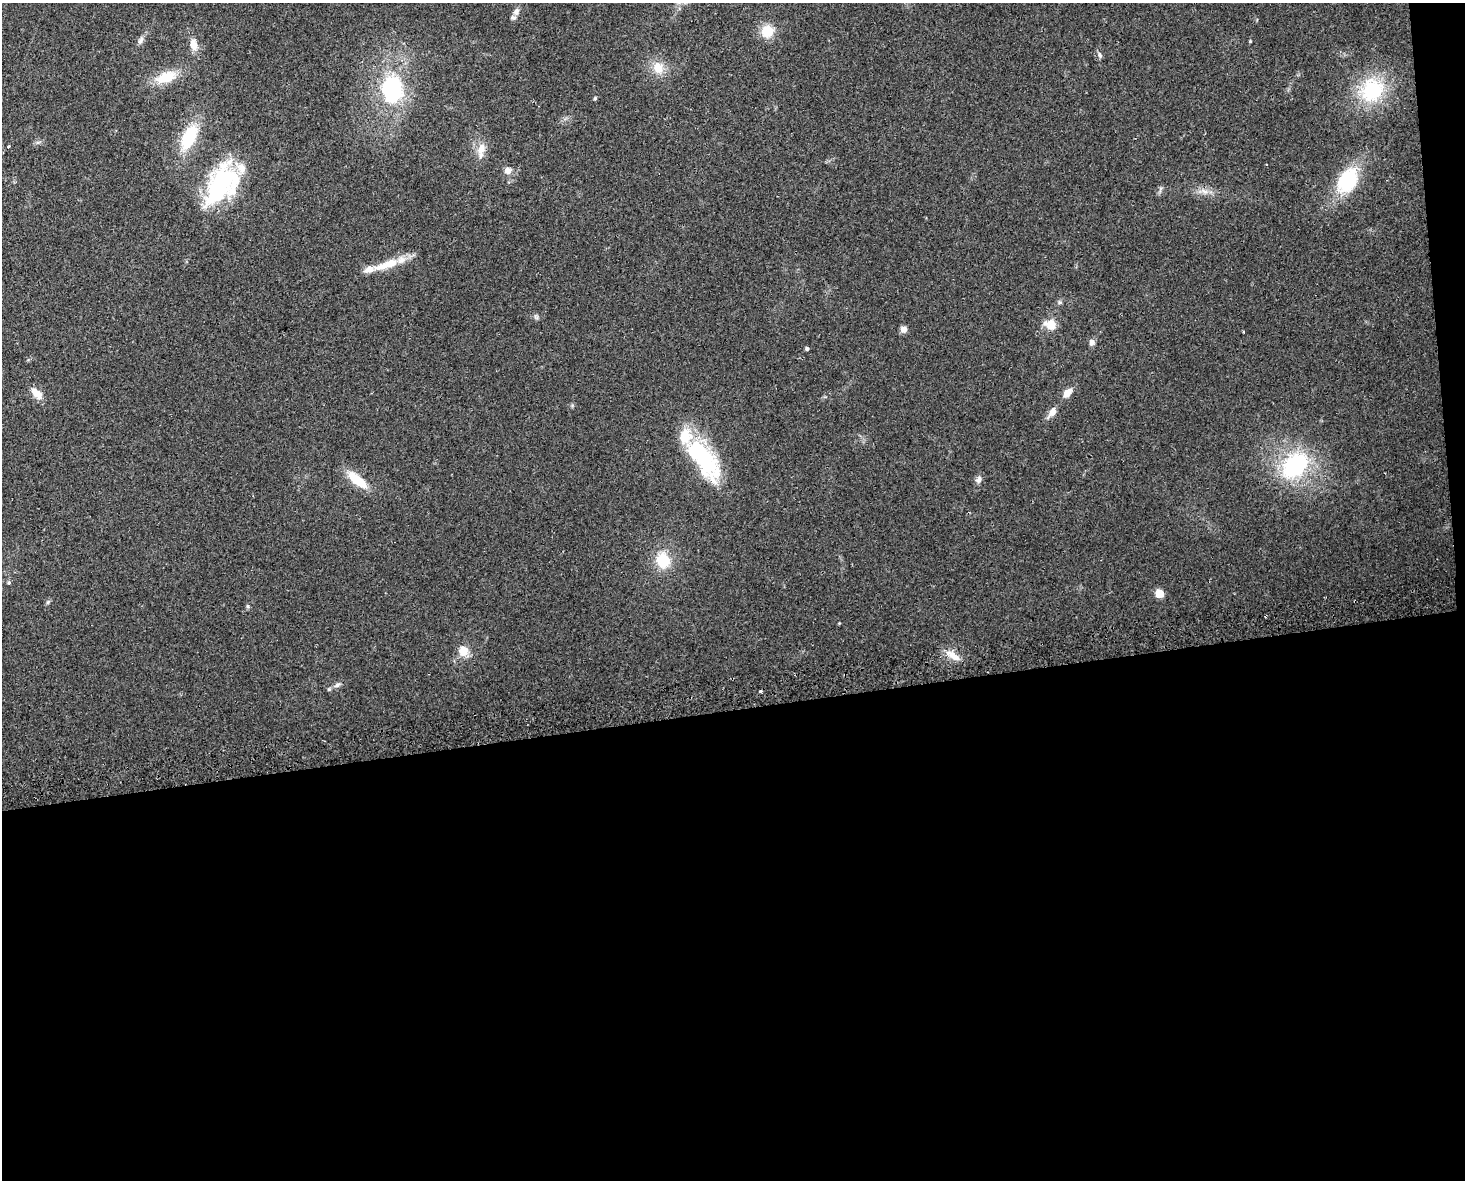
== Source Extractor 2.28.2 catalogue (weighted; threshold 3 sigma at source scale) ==
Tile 12 of 3 x 4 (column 3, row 4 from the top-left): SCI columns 2991-4453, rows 32-1209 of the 4474 x 4775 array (HDU 1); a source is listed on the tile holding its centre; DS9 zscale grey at full resolution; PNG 1467 x 1182 px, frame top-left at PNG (2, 3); no overlay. Shown black and unused: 41% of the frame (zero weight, under 2 of 3 exposures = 2% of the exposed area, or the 3 px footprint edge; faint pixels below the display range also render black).
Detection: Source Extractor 2.28.2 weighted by HDU 2 'WHT'; one run over the whole footprint, this tile lists its part. Background 0.0743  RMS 0.0092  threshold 0.0413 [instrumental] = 3 sigma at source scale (4.5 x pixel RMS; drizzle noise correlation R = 1.50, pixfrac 1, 0.0396/0.0396 arcsec/px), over >= 5 px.
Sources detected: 51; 3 inside a brighter object's white glare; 1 cosmic-ray / hot-pixel residue — not listed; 7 inside a brighter listed object's ellipse — not listed separately; the other 40 listed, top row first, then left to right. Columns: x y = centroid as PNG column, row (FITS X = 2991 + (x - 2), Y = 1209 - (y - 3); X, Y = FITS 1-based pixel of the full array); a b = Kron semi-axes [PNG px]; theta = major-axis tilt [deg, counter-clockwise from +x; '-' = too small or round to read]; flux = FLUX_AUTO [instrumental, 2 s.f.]
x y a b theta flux
516 12 9 7 69 3.7
767 31 15 14 - 17
141 40 12 6 71 3.5
1250 41 4 3 - 0.73
193 44 13 8 -83 9
1100 55 8 6 -67 2.4
658 68 16 13 -73 14
166 77 24 12 19 24
392 89 31 25 -86 85
1372 90 30 26 54 59
595 98 5 4 - 1.2
189 137 25 13 65 45
9 146 4 3 - 1.5
481 150 21 9 79 10
508 170 8 8 - 5.2
1347 181 27 18 62 57
220 185 49 26 64 110
1160 189 10 4 77 1.9
1204 191 11 7 -22 5.4
390 263 17 10 20 13
369 269 37 9 15 11
536 317 8 4 -45 1.7
1050 324 11 8 -19 16
903 329 7 6 - 5
1092 342 8 7 - 3.5
807 349 4 4 - 1.8
36 393 15 8 -45 9.7
1067 393 12 7 49 7.5
1052 412 14 7 51 6.9
1295 465 32 23 44 89
711 466 49 27 -66 56
357 480 27 10 -39 24
979 480 10 7 72 3.5
663 560 15 13 -75 28
9 583 5 5 - 1.2
1159 593 6 5 - 20
247 606 6 4 -89 1.3
463 651 13 12 - 11
953 656 22 8 -40 9.2
337 685 10 5 20 2.8
Unlisted compact peaks at least as high as the median listed source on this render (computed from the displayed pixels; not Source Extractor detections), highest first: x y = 48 602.